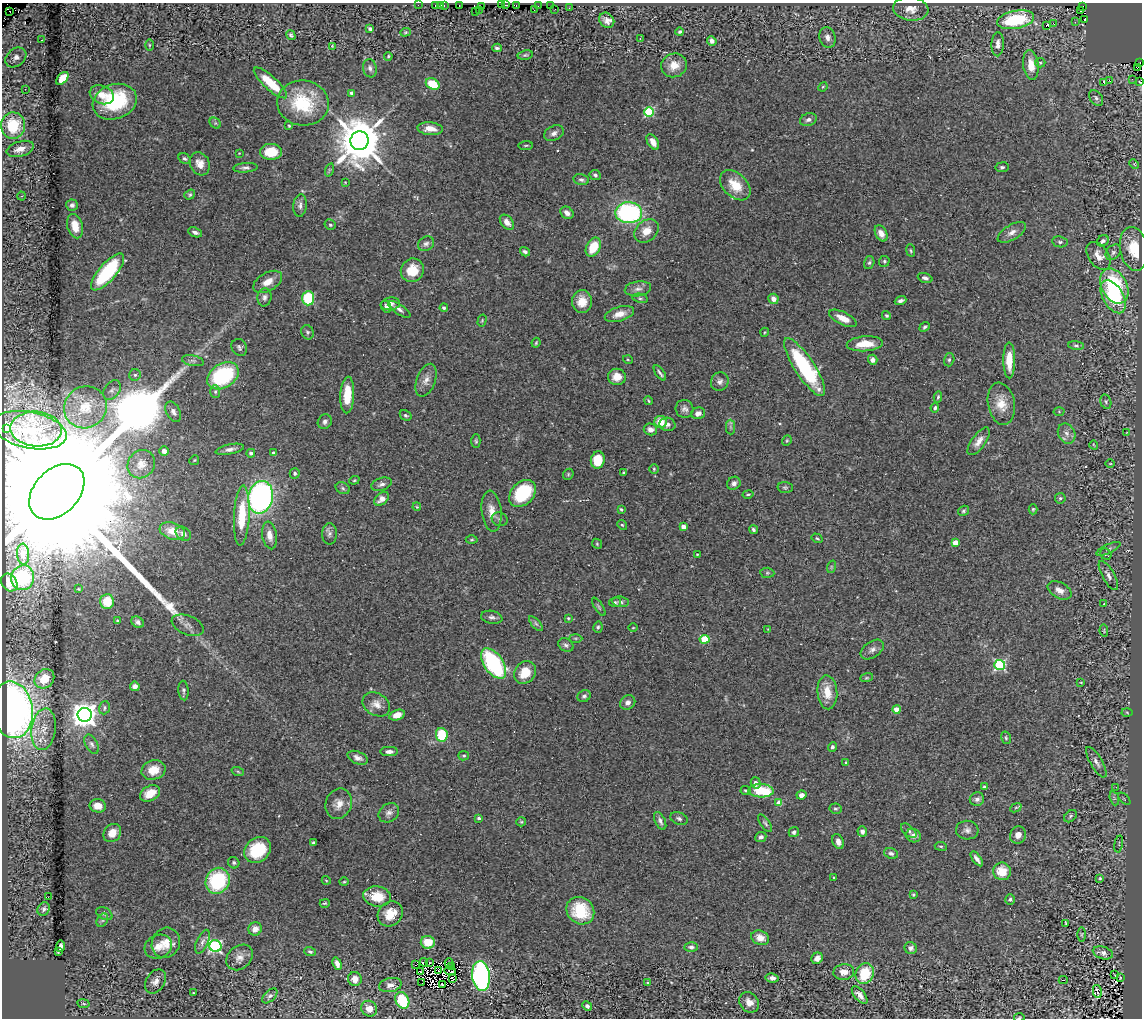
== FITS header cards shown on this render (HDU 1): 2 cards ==
NAXIS1  =                 1140
NAXIS2  =                 1016

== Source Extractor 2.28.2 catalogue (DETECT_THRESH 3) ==
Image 1140 x 1016 px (HDU 1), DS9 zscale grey, 1 PNG px = 1 image px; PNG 1144 x 1020 px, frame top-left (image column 1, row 1016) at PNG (2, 3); each listed source drawn as its Kron ellipse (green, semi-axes under 4 px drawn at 4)
Background 1.13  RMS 0.042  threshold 0.126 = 3 sigma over >= 5 px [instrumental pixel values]
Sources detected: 383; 2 with non-positive FLUX_AUTO (blend fragments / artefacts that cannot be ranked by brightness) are neither listed nor drawn; the other 381 listed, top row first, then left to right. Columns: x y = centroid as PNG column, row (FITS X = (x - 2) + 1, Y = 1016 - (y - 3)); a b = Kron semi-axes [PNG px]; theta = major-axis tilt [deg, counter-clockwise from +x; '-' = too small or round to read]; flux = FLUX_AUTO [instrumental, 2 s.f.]
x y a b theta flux
418 5 2 2 - 6.4
435 5 3 2 - 3.7
441 5 3 2 - 16
459 5 2 2 - 3.7
501 5 2 2 - 3.6
506 5 2 2 - 3.1
444 6 3 3 - 5.5
516 6 2 2 - 1.6
538 6 2 2 - 4.1
550 6 2 2 - 1.9
482 7 3 2 - 6.7
1082 7 3 2 - 0.33
569 8 2 2 - 2
555 9 2 2 - 55
911 9 18 11 -7 32
534 10 2 2 - 1.8
476 11 3 2 - 29
480 11 3 2 - 3
1081 11 3 2 - 220
10 12 3 2 - 99
1085 19 3 2 - 3.4
607 20 8 7 - 16
1016 20 19 9 10 170
1075 22 2 2 - 55
1053 23 2 2 - 320
1046 26 4 3 - 150
370 29 4 3 - 6.2
405 32 5 4 - 3.4
680 32 4 4 - 5.2
291 35 5 4 - 5.4
828 37 10 8 -72 15
640 39 3 2 - 1.5
42 40 2 2 - 1.6
712 41 5 4 - 11
998 44 12 6 88 15
149 45 6 4 90 3.2
332 46 4 3 - 2.7
497 48 4 3 - 5
525 55 7 4 10 5
388 56 4 3 - 3.2
16 57 11 8 39 17
1140 62 3 2 - 1.7
1040 63 5 5 - 3.9
674 65 13 11 22 39
1031 65 15 7 -82 39
370 68 9 7 -79 11
1137 68 3 3 - 280
62 78 7 5 48 59
1132 79 2 2 - 48
1109 80 2 2 - 370
1104 82 3 3 - 40
1140 82 3 2 - 2.1
270 83 21 6 -42 85
433 84 7 5 -30 84
823 87 5 4 - 3.2
25 89 2 2 - 1.6
352 93 4 4 - 11
102 95 12 9 -22 29
1096 98 9 6 -53 8.6
115 102 22 17 20 190
303 103 26 22 -5 160
649 112 5 5 - 220
808 120 8 6 19 9.4
215 123 6 5 - 4.8
13 126 13 12 - 110
289 126 4 4 - 2.8
430 129 12 6 -5 27
554 133 10 7 27 13
359 141 9 9 - 15000
653 142 8 5 -58 24
526 145 7 3 5 3.4
20 149 14 7 17 29
271 152 11 8 0 77
239 153 3 3 - 1.8
184 159 6 5 - 6.5
200 164 12 9 -64 27
1134 164 5 4 - 3.2
1002 167 6 5 - 5.9
245 168 12 5 4 9.3
329 170 7 4 72 4
595 175 6 5 - 6.1
581 180 8 5 -12 7.7
345 182 3 2 - 1.7
735 185 18 12 -44 66
190 195 6 4 37 4.5
22 196 4 3 - 2.7
72 205 6 5 - 7.6
300 205 11 6 85 13
567 213 7 5 -37 16
629 213 13 10 -1 440
507 222 9 5 -51 20
330 225 5 5 - 5
75 226 12 7 -75 46
647 231 13 10 41 35
195 232 7 4 -22 11
1012 232 16 7 31 18
881 233 8 5 -63 25
1103 241 6 5 - 8
1060 242 8 5 -9 6.6
426 244 8 7 - 9.4
593 247 10 7 63 74
1134 249 22 13 -79 74
911 251 6 4 -82 4.2
525 252 5 4 - 7.1
1113 252 9 6 46 8.6
1098 256 15 10 -55 30
884 261 5 5 - 4.6
869 263 6 5 - 5.4
412 270 12 11 - 63
108 272 23 8 49 250
925 278 7 4 -19 8.4
268 282 15 9 30 30
1114 286 18 12 -62 220
638 289 13 7 7 16
264 297 9 7 85 9.8
1113 297 18 10 -60 180
308 298 7 6 - 150
640 298 8 4 -11 5.4
773 299 5 5 - 20
901 301 6 3 20 8.7
582 302 11 10 - 38
390 304 10 6 8 14
386 307 6 5 - 7.6
444 308 4 3 - 6.3
399 309 13 5 -34 11
619 314 15 7 17 31
886 315 4 4 - 3.9
843 318 15 6 -26 33
482 320 6 3 75 3.3
925 327 5 4 - 5.5
307 332 7 6 - 5.9
765 332 5 3 - 2.5
536 343 5 3 - 3.4
865 344 18 7 4 51
1076 346 8 4 -5 5.3
239 347 9 7 -56 8.3
628 360 5 3 - 2.5
873 360 5 4 - 14
949 360 7 5 73 5.3
1009 360 18 6 -90 52
193 361 11 5 -11 9.5
805 367 34 10 -57 310
660 373 9 2 -54 6.8
135 375 6 5 - 6.2
223 376 17 12 33 270
617 377 9 8 - 36
426 380 17 9 69 24
720 381 9 8 - 13
112 390 11 7 53 11
215 392 6 5 - 5.9
347 395 18 7 87 75
938 397 5 3 - 4.2
648 401 4 3 - 3.2
1106 402 7 5 -75 6
1001 404 21 13 -80 50
85 407 22 20 38 81
935 408 5 4 - 5.7
685 409 9 8 - 12
173 412 11 6 -61 13
1059 412 5 3 - 2.6
698 413 7 5 16 13
406 415 6 4 -31 5.6
325 422 8 6 56 9.4
661 422 6 6 - 47
667 424 8 6 -13 10
730 427 7 4 -89 7
6 428 4 3 - 6
36 429 26 17 -4 90
650 429 7 6 - 16
30 430 37 18 -11 74
1067 433 10 8 -63 17
1127 433 3 2 - 1.8
787 440 5 4 - 3.5
476 441 7 4 -89 4.5
979 441 16 7 54 22
1094 445 4 2 - 2.5
230 449 14 5 11 13
164 451 5 4 - 15
251 453 4 4 - 8.2
274 453 4 3 - 12
194 460 5 4 - 3.4
598 460 9 7 81 73
141 464 15 13 51 25
1110 464 5 3 - 2.6
654 469 5 4 - 3.8
295 473 5 5 - 5.2
624 473 3 3 - 6.7
568 474 6 5 - 3.8
354 480 5 4 - 3.4
734 483 7 6 - 11
381 484 10 6 19 10
785 487 7 5 -1 5.3
343 488 7 5 -24 6.2
57 492 32 22 46 390000
522 493 15 11 45 180
748 494 5 3 - 3.3
260 497 16 12 77 790
1060 498 5 5 - 4.7
382 499 8 6 41 20
417 507 4 3 - 2.6
621 509 3 3 - 3.5
1033 509 5 4 - 4
492 511 21 10 -84 32
963 511 6 4 33 4.6
242 516 30 8 87 110
500 519 8 7 - 7.4
622 525 5 4 - 4.1
684 527 4 4 - 35
753 530 4 4 - 6
172 531 13 8 -18 39
183 534 8 6 -37 15
329 534 11 7 -89 9.8
269 535 14 7 -82 23
817 538 6 3 -31 3.9
472 540 6 3 1 3.1
955 543 4 4 - 47
597 544 5 4 - 3.7
1108 549 13 4 24 9.1
23 554 10 6 -86 16
697 554 3 3 - 2.2
1106 554 6 5 - 4.7
831 567 6 4 72 4.4
767 573 7 5 -6 4.7
1108 575 16 6 -61 15
23 578 12 11 - 160
9 582 9 7 -56 20
78 589 3 3 - 3
1060 590 13 8 -29 22
107 601 7 6 - 66
615 602 6 5 - 5.6
621 602 8 5 -9 7.7
1104 604 3 2 - 4
599 607 10 3 -56 4.8
492 617 11 6 -11 9.5
568 618 4 4 - 3.5
117 621 3 3 - 3.3
138 622 7 5 -33 9.8
536 624 9 4 -48 6
188 625 17 9 -22 20
598 627 6 4 77 5.1
633 628 4 3 - 2.1
768 629 3 3 - 2
1104 631 6 4 -80 3.7
575 638 7 3 -1 3.4
704 639 5 4 - 99
566 645 8 6 -30 8.6
872 650 13 8 34 14
493 663 17 9 -54 340
1000 665 5 5 - 350
525 672 12 10 50 58
867 678 6 4 18 4
44 679 10 9 - 48
1081 682 3 2 - 2
135 686 5 5 - 12
184 691 10 5 -85 6.7
827 692 17 10 -87 49
584 696 7 6 - 7.5
628 702 8 7 - 12
376 704 14 11 -30 25
104 708 7 5 71 5.7
897 709 4 4 - 65
12 710 28 20 -81 1500
1127 712 5 3 - 3
85 715 7 7 - 3200
397 715 8 5 17 19
44 729 21 12 83 44
442 735 7 6 - 110
1006 738 6 5 - 4.3
92 744 10 6 -63 9.6
832 747 5 4 - 6.9
389 751 9 4 0 12
464 756 5 4 - 4.5
358 758 11 6 -23 14
1096 762 17 6 -60 15
846 763 4 3 - 3.5
153 770 12 9 15 49
238 772 6 4 -20 3.8
756 783 5 5 - 12
984 787 3 3 - 3.6
1116 787 2 2 - 1.4
746 790 5 4 - 4.5
761 791 13 6 -3 140
150 793 11 7 28 45
801 795 5 4 - 15
1114 798 7 4 -72 5.5
977 799 7 7 - 12
1124 799 7 3 -45 2.5
779 803 4 4 - 47
339 804 15 13 69 30
98 806 8 6 -12 31
1016 808 6 4 25 3.2
835 809 6 5 - 4.9
389 813 11 8 36 13
1070 816 7 5 42 6.1
479 818 3 3 - 6.8
679 819 9 6 -21 8
660 821 9 5 -65 9.7
521 822 5 4 - 3.6
765 823 10 4 -55 6.5
967 830 11 9 -6 14
862 831 5 4 - 10
909 831 9 5 -41 7.4
794 832 5 5 - 6.8
112 833 10 8 48 31
1018 835 9 8 - 17
913 836 8 6 -20 14
761 837 6 5 - 10
838 842 8 5 -67 15
313 843 4 3 - 4.6
1119 844 9 3 79 3.7
941 846 6 3 -8 3.3
257 850 14 11 37 110
891 853 7 5 -22 7.1
977 859 9 3 -52 11
234 863 6 5 - 5.5
1002 871 9 8 - 49
834 877 3 2 - 3.4
1100 878 4 3 - 3.2
326 880 4 3 - 2.3
218 881 13 11 61 230
344 882 4 3 - 2.5
913 895 4 3 - 3.5
377 896 14 10 -8 61
48 897 2 2 - 16
1010 899 5 4 - 5.7
325 903 5 3 - 3.6
44 909 7 6 - 7.8
580 911 15 13 -40 120
104 914 9 5 -30 7.2
390 914 13 11 45 54
102 920 7 5 59 4.9
1066 923 4 3 - 4
255 929 7 6 - 23
1082 934 7 3 90 3.5
760 938 9 7 -24 26
202 942 13 6 67 12
428 942 7 6 - 56
166 943 15 14 - 42
60 946 6 3 83 11
215 946 6 6 - 500
158 947 14 11 26 29
691 947 6 5 - 9.1
911 948 6 6 - 9.3
58 952 4 2 - 2.1
310 952 6 4 -21 5.8
1103 953 10 6 -16 15
239 957 14 11 40 22
817 958 6 5 - 20
424 962 4 3 - 1.3
429 963 4 2 - 4.2
449 963 5 2 - 2.5
337 964 6 4 -72 17
416 965 4 2 - 6.9
452 967 3 2 - 1.8
420 971 3 2 - 3.2
438 971 3 2 - 2.2
450 971 6 2 -11 3.7
844 972 10 7 8 25
865 974 10 9 - 100
1115 975 3 2 - 2.1
481 976 15 9 -84 670
1120 977 3 2 - 1.9
452 978 3 2 - 3.1
772 978 6 4 -10 13
355 979 7 7 - 18
1063 980 4 2 - 8.1
156 981 13 9 55 20
647 982 3 2 - 3
422 983 3 2 - 6.3
390 985 11 7 12 14
442 985 3 2 - 4.8
1097 991 6 3 -79 96
193 993 3 2 - 2
860 995 10 5 -49 18
270 996 9 5 43 7.8
402 1000 9 6 -63 120
749 1002 11 9 -50 24
83 1004 6 3 -9 3.2
587 1006 5 4 - 5.9
369 1009 8 7 - 21
1019 1017 5 2 - 2.9
At the frame edge (FLAGS 8, measured only in part): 3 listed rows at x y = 1140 62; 1140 82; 1019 1017
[2 non-positive-flux detections neither listed nor drawn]